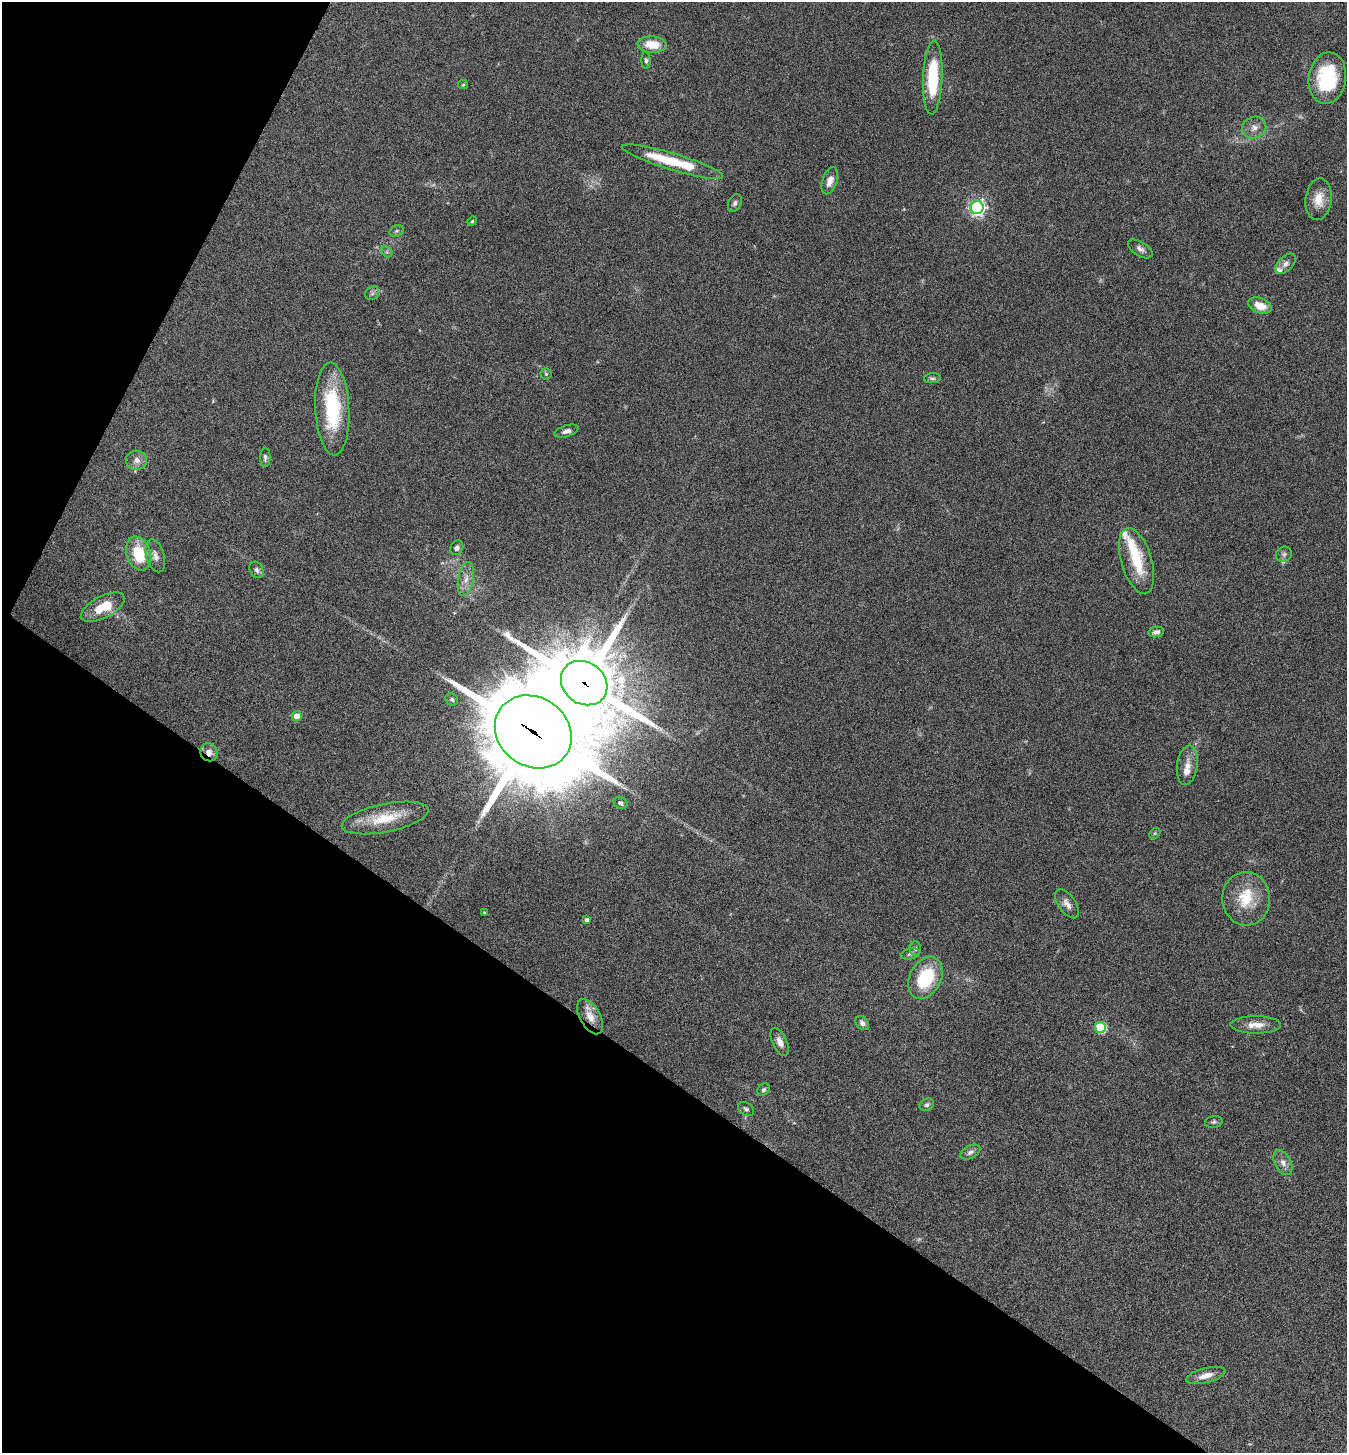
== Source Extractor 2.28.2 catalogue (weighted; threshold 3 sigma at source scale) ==
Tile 9 of 4 x 4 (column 1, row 3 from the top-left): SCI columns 290-1634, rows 1455-2905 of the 5822 x 5813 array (HDU 1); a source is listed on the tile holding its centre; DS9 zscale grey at full resolution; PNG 1349 x 1455 px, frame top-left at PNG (2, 2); each listed source drawn as its Kron ellipse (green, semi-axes under 4 px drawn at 4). Shown black and unused: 31% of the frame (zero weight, under 5 of 9 exposures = <1% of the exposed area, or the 3 px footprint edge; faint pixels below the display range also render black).
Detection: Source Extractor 2.28.2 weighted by HDU 2 'WHT'; one run over the whole footprint, this tile lists its part. Background 0.0706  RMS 0.0042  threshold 0.0172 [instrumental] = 3 sigma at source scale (4.09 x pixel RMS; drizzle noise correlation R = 1.36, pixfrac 0.8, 0.05/0.05 arcsec/px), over >= 5 px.
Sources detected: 69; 2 too faint to see at this stretch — neither listed nor drawn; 6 inside a brighter listed object's ellipse — not listed separately; the other 61 listed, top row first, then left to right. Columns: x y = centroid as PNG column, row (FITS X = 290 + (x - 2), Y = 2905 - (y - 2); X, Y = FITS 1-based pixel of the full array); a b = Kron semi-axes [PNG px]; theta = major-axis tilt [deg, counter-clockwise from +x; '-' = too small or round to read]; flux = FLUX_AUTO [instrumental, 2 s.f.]
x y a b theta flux
652 44 14 8 -3 8.1
646 60 8 4 -85 0.79
933 78 37 9 88 24
1327 78 26 18 82 24
463 85 5 4 - 0.41
1254 128 12 10 18 2.9
673 162 53 8 -17 19
830 181 14 7 72 3.1
1319 199 21 13 83 6.1
735 203 9 6 65 1.3
977 208 6 6 - 120
472 221 5 4 - 0.46
397 231 7 5 20 0.85
1140 249 13 7 -32 1.8
387 252 6 4 -45 0.67
1286 264 12 7 43 1.9
372 293 7 6 - 1
1260 306 12 7 -21 5.2
546 374 5 5 - 0.58
932 378 8 5 5 0.87
332 409 46 17 -87 31
566 431 12 5 17 1.8
265 457 9 5 -90 1.1
136 460 10 9 - 2.5
457 548 8 6 60 1.1
139 553 17 12 -71 14
1284 554 8 7 - 1.1
155 556 17 9 -74 2.5
1137 561 34 15 -73 15
257 570 9 6 -60 1.2
466 579 17 8 80 3.4
103 607 24 11 27 9.5
1156 632 8 5 11 1.5
584 683 24 20 -38 3400
452 699 6 6 - 0.96
297 716 5 5 - 4.6
533 732 40 34 -35 6100
209 752 9 8 - 2.7
1187 765 20 10 82 4
621 803 7 5 -27 1
385 818 44 14 11 13
1155 833 6 4 45 0.58
1246 899 27 23 -86 14
1067 904 17 8 -54 2.5
484 912 3 3 - 0.32
587 920 4 4 - 1.5
915 949 7 5 -88 0.96
910 954 9 5 14 1
925 978 22 15 62 21
590 1017 19 10 -61 5.1
862 1023 8 6 -51 1.3
1256 1025 25 8 0 4.7
1100 1028 5 5 - 30
780 1042 15 7 -65 2.7
763 1090 7 5 43 0.86
927 1105 7 6 - 1
746 1109 9 6 -34 1
1214 1122 9 6 11 0.88
970 1152 11 6 26 1.5
1283 1163 13 8 -61 2.4
1206 1376 20 7 14 3.9
Overlapping masked pixels (flux is a lower limit): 4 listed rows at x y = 584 683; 533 732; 209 752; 590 1017